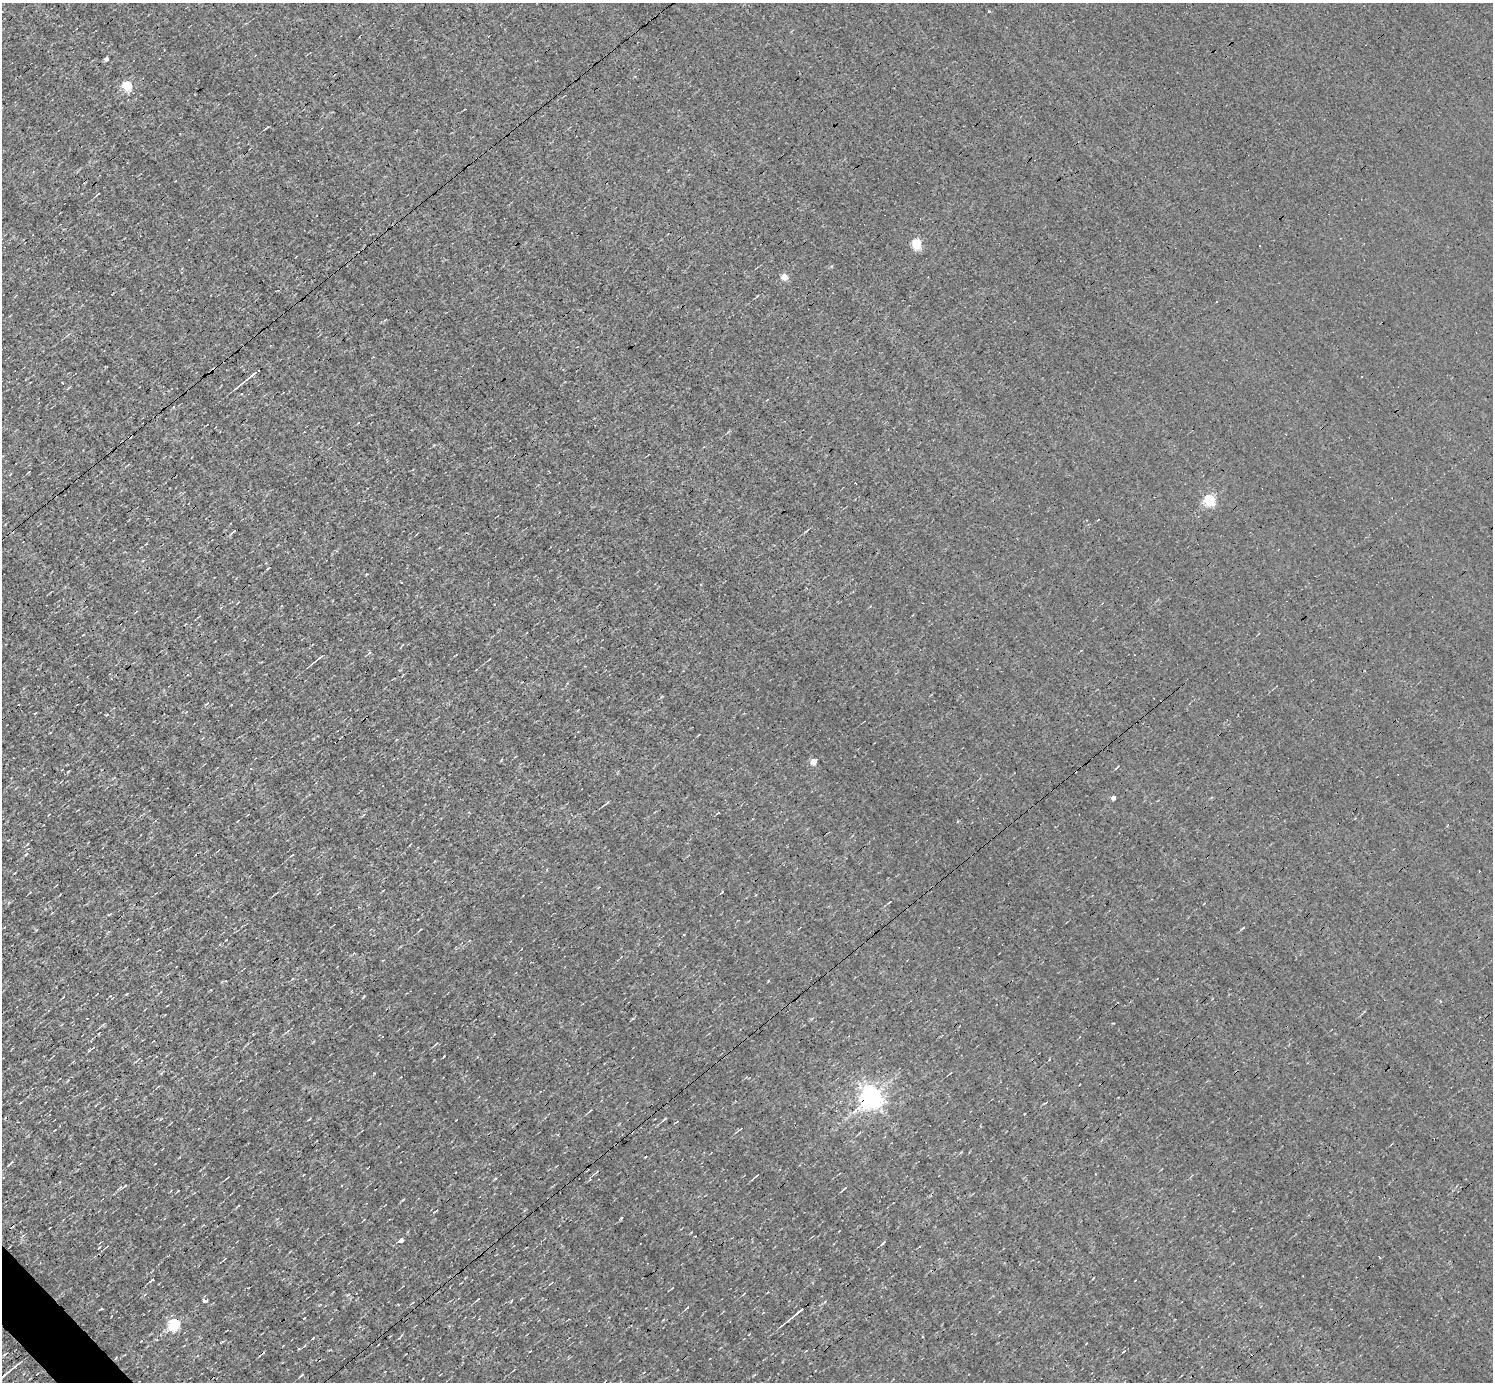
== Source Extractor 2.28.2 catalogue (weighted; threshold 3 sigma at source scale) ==
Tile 7 of 4 x 4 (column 3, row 2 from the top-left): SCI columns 2985-4475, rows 2912-4291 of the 5967 x 5966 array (HDU 1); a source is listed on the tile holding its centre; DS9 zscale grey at full resolution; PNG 1495 x 1384 px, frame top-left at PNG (2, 3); no overlay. Shown black and unused: <1% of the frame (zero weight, under 3 of 4 exposures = <1% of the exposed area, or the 3 px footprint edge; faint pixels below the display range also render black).
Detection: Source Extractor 2.28.2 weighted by HDU 2 'WHT'; one run over the whole footprint, this tile lists its part. Background -0.00396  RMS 0.036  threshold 0.163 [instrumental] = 3 sigma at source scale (4.5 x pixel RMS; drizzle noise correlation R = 1.50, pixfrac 1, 0.05/0.05 arcsec/px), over >= 5 px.
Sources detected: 68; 18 cosmic-ray / hot-pixel residue — not listed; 1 inside a brighter listed object's ellipse — not listed separately; the other 49 listed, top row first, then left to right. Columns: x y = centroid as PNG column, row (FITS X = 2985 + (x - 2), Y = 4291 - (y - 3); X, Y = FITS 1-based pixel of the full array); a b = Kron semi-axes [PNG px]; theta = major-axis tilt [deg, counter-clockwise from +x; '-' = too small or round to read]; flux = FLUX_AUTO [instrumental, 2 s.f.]
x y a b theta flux
989 11 3 3 - 6
106 59 4 4 - 13
127 85 5 5 - 210
267 127 6 2 44 3.5
98 194 4 2 - 3.5
916 243 5 5 - 250
1260 246 2 2 - 3.2
784 277 5 5 - 49
253 374 22 3 39 30
1209 500 5 5 - 390
369 653 6 4 45 4.3
319 658 14 3 39 12
489 659 4 2 - 2.6
699 734 4 2 - 2.7
814 761 5 4 - 45
1113 797 4 4 - 18
607 803 7 3 39 5.5
958 821 3 3 - 7.2
27 844 4 3 - 3
26 854 6 3 37 3.6
292 855 4 2 - 2.8
889 902 6 2 45 3.4
1243 928 5 3 - 3.5
381 1036 6 3 -25 8.5
871 1097 7 6 - 3200
590 1111 5 2 - 3.2
664 1119 8 3 39 5.6
10 1163 9 3 42 6.6
596 1172 7 3 44 5.6
757 1175 7 3 43 4.2
125 1186 5 3 - 4.2
845 1188 7 3 40 4.7
238 1206 5 2 - 3.3
400 1240 5 4 - 24
883 1243 6 3 38 3.9
99 1248 4 2 - 2.6
225 1259 7 2 40 3.7
152 1279 3 2 - 7.9
672 1288 5 2 - 2.5
205 1300 4 3 - 49
477 1300 6 3 45 3.4
687 1308 6 3 48 3.8
101 1309 4 3 - 3
797 1313 22 3 39 24
175 1324 6 5 - 420
749 1334 3 2 - 2.6
313 1338 4 2 - 3.2
302 1375 5 3 - 4.3
3 1377 10 3 41 20
Overlapping masked pixels (flux is a lower limit): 3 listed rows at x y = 253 374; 871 1097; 175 1324
Isophote crosses this tile's border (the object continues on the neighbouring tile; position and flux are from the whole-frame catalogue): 1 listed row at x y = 3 1377
Unlisted compact peaks at least as high as the median listed source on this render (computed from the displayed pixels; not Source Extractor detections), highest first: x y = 621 1218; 364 996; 304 1318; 89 1050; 511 1301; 495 1178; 444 1056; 226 940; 722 892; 374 1073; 367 574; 98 1034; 106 715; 1113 1023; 36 930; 299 1349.